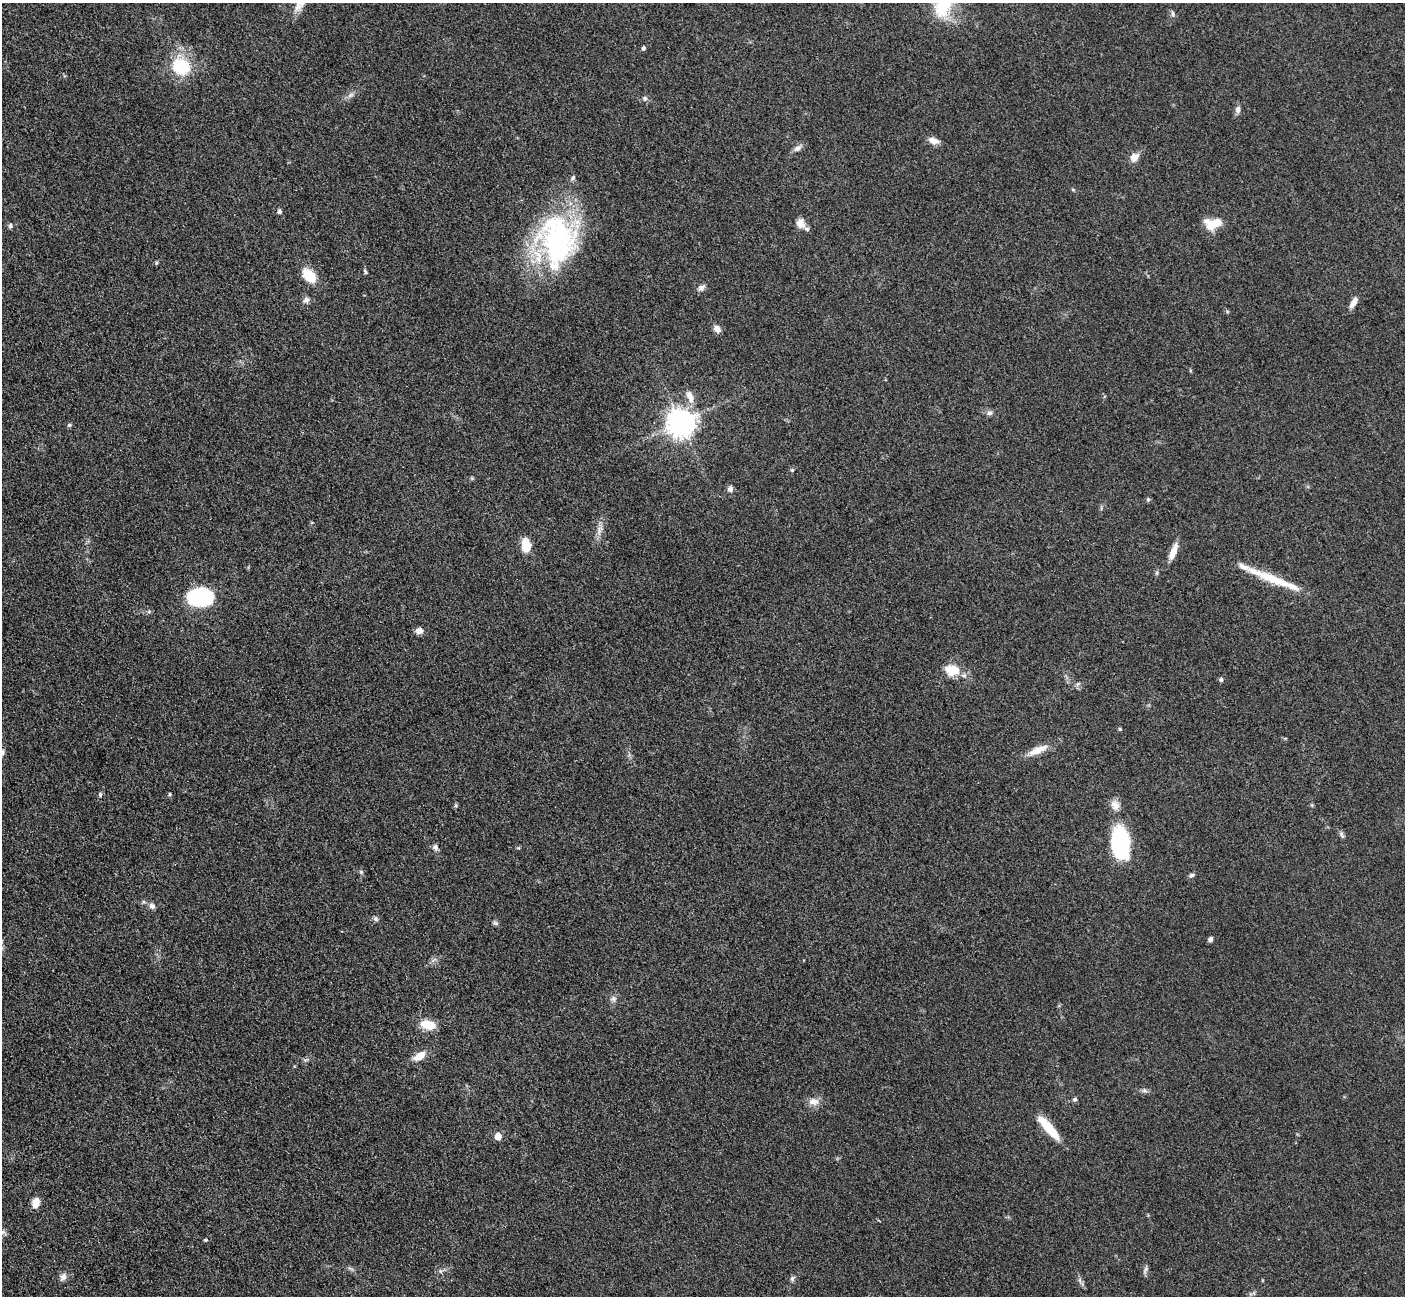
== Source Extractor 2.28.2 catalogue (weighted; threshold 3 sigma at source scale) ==
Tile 7 of 4 x 4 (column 3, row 2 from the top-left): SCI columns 2827-4229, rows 2885-4178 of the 5699 x 5661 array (HDU 1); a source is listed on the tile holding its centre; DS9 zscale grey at full resolution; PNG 1407 x 1298 px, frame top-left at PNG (2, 3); no overlay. Nothing masked; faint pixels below the display range render black.
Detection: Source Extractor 2.28.2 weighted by HDU 2 'WHT'; one run over the whole footprint, this tile lists its part. Background 0.0527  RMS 0.0057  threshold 0.0254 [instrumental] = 3 sigma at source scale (4.5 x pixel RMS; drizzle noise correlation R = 1.50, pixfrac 1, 0.05/0.05 arcsec/px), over >= 5 px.
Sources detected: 71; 5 inside a brighter listed object's ellipse — not listed separately; the other 66 listed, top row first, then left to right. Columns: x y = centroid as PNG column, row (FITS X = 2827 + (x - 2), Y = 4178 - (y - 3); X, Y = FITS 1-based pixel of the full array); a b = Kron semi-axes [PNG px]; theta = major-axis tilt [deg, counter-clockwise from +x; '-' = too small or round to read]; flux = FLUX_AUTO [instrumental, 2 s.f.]
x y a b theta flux
1173 14 9 5 -77 1.3
643 48 6 5 - 1.1
181 66 24 21 -44 25
350 95 10 5 27 2.1
645 98 7 6 - 1.4
1238 109 9 6 83 2.3
934 141 15 8 -19 3.6
798 148 11 7 32 2.6
1134 157 11 8 48 4.9
573 178 6 5 - 1.1
279 211 5 4 - 1.4
800 223 12 10 -72 4.5
1214 223 18 10 8 14
10 226 7 6 - 1.2
557 242 62 50 82 100
156 263 6 3 71 0.67
365 271 8 4 -63 0.87
309 275 15 10 -50 15
701 287 10 7 24 2.3
306 300 9 8 - 2
1353 302 14 6 59 4.2
717 329 9 7 -62 3.2
690 396 19 8 -70 5.6
989 413 8 7 - 1.8
681 422 9 8 - 730
69 425 6 5 - 0.92
792 470 5 5 - 0.76
730 489 8 7 - 1.9
1148 499 6 5 - 0.87
600 530 14 7 77 3.6
526 545 14 9 -89 10
1173 551 19 7 68 6.5
1271 578 52 11 -22 19
200 597 19 14 1 69
419 631 8 6 13 3.5
952 670 19 13 -11 12
1221 679 5 4 - 1.3
1120 729 5 4 - 0.64
1037 750 26 8 23 8.1
100 794 6 5 - 1
170 794 5 4 - 0.73
1115 805 14 10 -62 4.1
1341 834 10 5 -62 1.4
1120 842 26 14 -85 70
435 847 8 6 -68 1.8
361 872 6 5 - 1
1191 875 7 6 - 1.2
152 906 8 7 - 2.2
376 919 7 6 - 1.3
495 923 8 6 -17 1.3
1210 939 6 5 - 1.6
613 999 8 7 - 1.9
428 1025 15 9 -12 12
420 1056 16 9 29 6.5
1144 1091 8 6 -33 1.4
1075 1099 6 5 - 1.1
814 1101 13 10 -4 4.5
1047 1126 25 9 -51 15
498 1136 5 5 - 8.5
36 1203 9 7 70 6.2
206 1240 5 4 - 0.84
1145 1270 11 5 65 1.5
440 1271 6 4 -71 0.83
63 1277 10 8 61 2.6
792 1279 8 5 90 1.4
1080 1280 7 4 -72 1.2